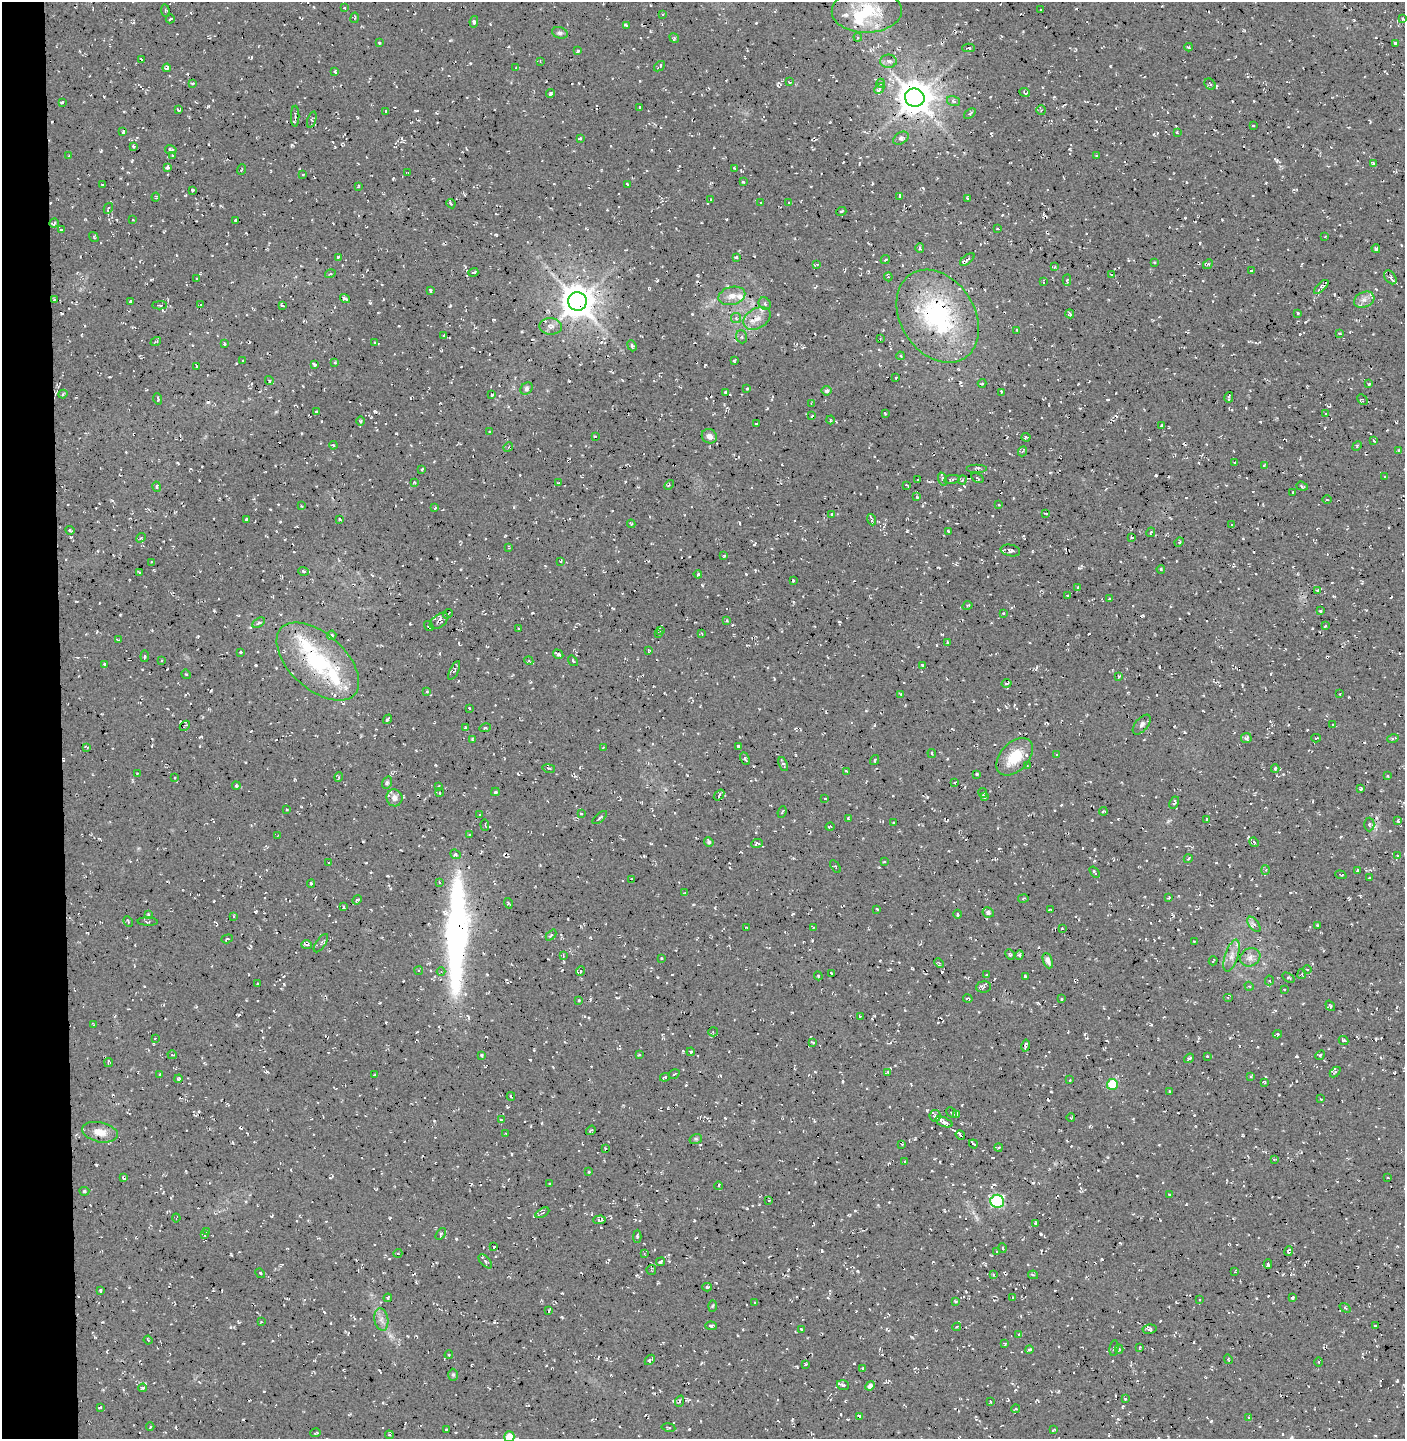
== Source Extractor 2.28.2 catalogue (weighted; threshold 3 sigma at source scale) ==
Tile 4 of 3 x 3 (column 1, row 2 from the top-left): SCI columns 181-1583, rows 1438-2874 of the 4570 x 4319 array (HDU 1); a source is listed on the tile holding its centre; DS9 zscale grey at full resolution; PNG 1407 x 1441 px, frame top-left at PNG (2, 2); each listed source drawn as its Kron ellipse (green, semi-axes under 4 px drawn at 4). Shown black and unused: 4% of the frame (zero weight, under 3 of 4 exposures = <1% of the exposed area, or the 3 px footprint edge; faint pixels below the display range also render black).
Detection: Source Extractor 2.28.2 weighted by HDU 2 'WHT'; one run over the whole footprint, this tile lists its part. Background 0.0234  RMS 0.0058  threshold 0.0262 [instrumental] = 3 sigma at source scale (4.5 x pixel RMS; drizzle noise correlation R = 1.50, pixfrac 1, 0.0396/0.0396 arcsec/px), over >= 5 px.
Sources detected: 961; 2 inside a brighter object's white glare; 79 cosmic-ray / hot-pixel residue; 1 long thin detection or spike segment (spike, bleed or trail) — neither listed nor drawn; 23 inside a brighter listed object's ellipse — not listed separately; of the other 856, all 500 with FLUX_AUTO >= 0.575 (the completeness limit of this list) listed and drawn (356 fainter detections not listed), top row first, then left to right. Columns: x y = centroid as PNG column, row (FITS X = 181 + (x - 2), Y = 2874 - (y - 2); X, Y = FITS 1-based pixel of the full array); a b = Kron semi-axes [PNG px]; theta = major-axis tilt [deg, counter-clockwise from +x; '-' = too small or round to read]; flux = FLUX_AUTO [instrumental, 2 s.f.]
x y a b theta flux
344 8 3 2 - 0.64
1041 9 3 3 - 1
165 11 6 3 -84 0.6
867 11 35 22 1 35
663 14 3 3 - 0.76
355 18 5 3 - 0.67
170 19 4 2 - 0.7
1403 19 4 3 - 0.67
474 22 6 3 80 1.3
626 25 3 2 - 0.71
560 33 8 5 -18 1.4
858 37 4 3 - 0.92
674 38 5 4 - 0.94
379 43 3 3 - 0.8
1396 43 4 3 - 1.7
1189 47 4 3 - 0.73
968 48 6 2 -2 1.3
578 51 4 3 - 1.1
141 59 3 2 - 0.69
540 61 4 4 - 0.63
888 61 8 6 0 2.5
660 66 6 3 40 1.2
167 68 4 3 - 1.5
516 68 4 3 - 0.64
335 72 4 2 - 0.67
789 82 3 2 - 0.72
881 83 4 3 - 0.58
193 84 4 3 - 0.85
1210 84 6 5 - 1.2
879 89 6 4 47 1.9
1025 92 5 3 - 0.96
551 93 4 3 - 1.4
915 98 10 9 - 1300
953 101 7 5 -17 1.3
62 102 3 3 - 0.91
640 107 3 3 - 0.71
179 110 4 3 - 0.78
1041 110 5 5 - 0.78
386 112 3 3 - 0.94
970 114 7 3 38 0.91
295 116 10 2 90 0.91
312 120 8 4 70 1.1
1253 126 3 2 - 0.61
123 132 3 2 - 0.65
1177 133 3 2 - 0.71
580 138 3 3 - 0.81
901 138 8 5 33 2
133 146 3 3 - 0.85
171 150 6 4 -10 1.3
69 156 3 2 - 0.64
172 156 3 2 - 0.8
1096 156 3 2 - 0.64
1373 164 4 3 - 1.4
167 167 4 4 - 1.4
735 169 3 3 - 0.76
241 170 5 2 - 0.61
408 173 4 2 - 0.58
303 174 3 2 - 0.67
743 182 4 3 - 0.61
627 184 3 2 - 0.97
102 185 3 2 - 0.68
358 186 3 2 - 0.58
192 190 3 3 - 0.9
900 196 4 3 - 1.7
156 197 4 3 - 0.7
967 198 3 3 - 0.74
711 200 3 2 - 0.59
760 203 3 2 - 0.63
789 203 3 3 - 1.1
451 204 5 3 - 0.74
108 208 5 3 - 1
841 212 5 3 - 0.6
133 220 3 2 - 0.99
235 220 4 3 - 0.67
54 223 5 3 - 1.3
997 229 3 2 - 0.58
61 230 3 2 - 0.61
94 237 5 3 - 0.63
1325 237 3 2 - 0.64
920 248 5 4 - 0.99
1376 249 4 3 - 1.3
338 257 3 2 - 0.69
736 257 3 3 - 0.95
885 259 5 3 - 0.85
967 259 8 4 39 1.4
1154 262 3 3 - 0.63
817 264 4 3 - 0.63
1208 264 5 4 - 0.9
1055 267 4 4 - 0.67
1251 271 3 3 - 0.79
473 272 5 3 - 1
330 274 5 3 - 0.6
1112 274 3 3 - 0.9
888 277 4 4 - 0.76
1390 277 8 5 -50 1.6
197 279 4 2 - 0.65
1067 280 5 3 - 0.84
1043 282 4 3 - 0.64
1321 287 9 4 43 1.9
430 290 3 2 - 0.62
732 296 14 9 15 4.7
345 298 5 3 - 1.5
54 300 4 3 - 0.68
1364 300 11 7 26 3.1
131 301 3 3 - 0.8
577 301 9 9 - 1200
201 304 3 2 - 0.81
765 304 6 5 - 1.3
159 305 7 4 3 1.4
282 306 4 2 - 0.72
1070 314 4 4 - 0.93
1298 314 3 2 - 0.7
938 316 50 37 -57 79
736 318 5 5 - 1.2
757 318 15 10 29 5.6
550 326 11 8 -6 3.4
1016 330 2 2 - 0.72
1340 334 4 3 - 0.63
444 336 3 3 - 1.3
742 337 6 5 - 1.2
880 339 3 3 - 0.66
156 342 5 3 - 0.95
374 342 4 3 - 0.77
224 343 3 3 - 0.9
632 346 6 3 -69 1.7
900 356 4 3 - 1
243 361 3 2 - 0.88
734 361 4 3 - 0.6
335 363 3 3 - 0.81
314 365 4 3 - 1.5
196 366 3 2 - 0.58
896 378 3 2 - 0.58
269 381 4 3 - 0.88
982 383 4 4 - 0.7
1369 384 3 3 - 0.75
747 388 3 3 - 0.85
526 389 7 5 46 1.4
826 391 5 4 - 1.6
726 392 3 2 - 0.84
1002 392 4 3 - 0.62
63 394 4 4 - 0.95
492 395 4 2 - 0.89
1229 397 5 2 - 0.94
158 399 6 4 -72 0.71
1362 400 6 3 -45 0.7
812 403 4 3 - 0.71
316 411 4 3 - 1.2
1325 413 3 2 - 0.66
885 414 3 3 - 0.69
812 416 3 2 - 0.8
830 420 4 3 - 0.62
361 421 5 3 - 0.63
756 424 3 2 - 0.94
1162 425 4 2 - 0.63
490 431 3 3 - 0.91
595 436 3 3 - 1.1
709 436 8 7 - 3
1026 437 4 3 - 0.75
1374 441 4 2 - 0.73
333 445 4 4 - 0.75
1357 446 5 3 - 0.67
508 447 5 4 - 0.72
1023 451 5 3 - 0.88
1398 451 3 3 - 0.88
1235 463 3 2 - 0.68
1264 465 3 2 - 0.59
977 468 10 2 0 0.83
422 470 4 3 - 0.71
1385 476 3 2 - 0.59
977 478 6 3 -31 0.58
918 479 3 2 - 0.84
943 479 6 3 -73 0.95
952 479 8 4 9 1.1
962 480 4 4 - 0.98
414 482 3 3 - 0.75
559 483 4 3 - 0.93
669 485 5 3 - 0.64
906 485 3 2 - 0.68
1302 486 6 3 -18 0.79
157 487 5 4 - 0.94
1293 492 3 2 - 0.75
917 497 4 4 - 0.69
1327 500 5 3 - 0.71
999 504 3 2 - 0.69
301 506 3 2 - 0.81
435 508 4 2 - 0.6
1046 513 4 2 - 0.82
831 514 4 3 - 0.84
246 519 3 3 - 1.3
340 519 3 2 - 0.73
872 520 6 2 -70 1.6
631 524 4 4 - 0.58
1232 524 4 3 - 1.1
70 530 4 2 - 0.66
948 531 3 3 - 0.69
1151 532 5 3 - 0.59
1131 537 2 2 - 0.73
141 538 5 3 - 0.69
1179 542 5 4 - 0.64
509 548 3 2 - 0.75
1010 550 10 5 -11 2.2
724 556 4 3 - 0.61
560 561 3 2 - 0.58
152 562 3 2 - 0.75
1161 569 4 4 - 0.65
304 571 5 3 - 0.72
140 572 3 2 - 0.58
698 574 4 3 - 0.68
793 580 3 2 - 0.61
1078 588 3 3 - 1.2
1318 590 4 4 - 1.8
1068 595 3 3 - 1.2
1109 599 3 3 - 0.84
967 605 5 3 - 0.8
1320 611 3 3 - 1.5
1003 613 3 3 - 0.58
448 614 5 2 - 0.89
727 620 3 3 - 0.64
439 621 11 6 38 2.5
259 623 7 4 31 1.2
429 626 5 2 - 0.99
1325 626 3 3 - 1.3
518 628 2 2 - 0.61
660 630 3 3 - 1
658 633 4 3 - 1
701 633 3 3 - 0.58
332 635 5 4 - 1.2
118 640 4 2 - 0.66
947 642 3 3 - 0.68
649 650 4 3 - 0.66
241 652 3 2 - 0.72
558 654 5 3 - 1.2
145 656 6 3 85 0.76
161 660 3 2 - 0.57
318 661 49 27 -42 55
529 661 4 3 - 0.79
573 661 6 3 -54 0.61
105 664 3 3 - 0.9
923 666 4 3 - 1.4
454 671 10 4 64 1.2
186 674 5 4 - 0.64
1119 676 3 3 - 0.66
1007 683 5 3 - 1
427 692 3 3 - 0.65
901 694 4 3 - 0.62
1340 694 3 2 - 0.59
469 708 3 3 - 0.75
388 719 5 3 - 1.8
1142 725 12 6 50 2.3
1333 725 4 3 - 0.58
185 726 6 2 46 0.58
465 728 3 2 - 0.81
485 728 6 3 15 0.8
1246 738 5 5 - 1.8
1316 738 5 3 - 0.69
472 739 4 3 - 0.7
1393 739 6 3 16 1.1
87 747 4 2 - 0.65
603 747 4 3 - 0.64
738 747 4 3 - 1
932 753 4 2 - 0.59
1056 755 3 2 - 0.62
1015 757 22 14 47 14
745 759 7 3 -64 0.89
875 760 5 3 - 1.1
783 764 7 4 -67 1.1
1027 766 3 3 - 0.7
549 768 6 3 -10 0.75
1275 769 4 3 - 0.91
847 771 4 2 - 0.67
137 774 2 2 - 0.58
977 774 3 3 - 0.74
1387 776 3 3 - 0.61
174 777 3 3 - 0.74
339 777 5 3 - 0.61
387 783 6 4 69 0.96
955 783 3 3 - 0.63
236 786 4 3 - 0.87
439 786 3 2 - 0.63
1361 789 3 3 - 1.1
440 792 4 3 - 0.73
495 792 4 3 - 1.2
983 793 5 2 - 0.67
719 795 6 4 50 1.1
985 797 3 3 - 0.64
394 798 8 8 - 3.4
825 798 3 2 - 0.6
1174 803 6 4 62 1
286 810 3 3 - 1
1103 811 4 3 - 0.62
782 812 6 2 67 0.7
479 814 3 3 - 0.6
581 814 3 2 - 0.78
600 817 9 3 41 1.1
848 819 4 2 - 0.58
1207 819 3 2 - 0.72
1398 821 4 4 - 0.96
893 823 3 2 - 0.62
1369 824 7 5 89 1.2
485 825 6 2 -87 0.6
830 827 5 3 - 0.61
469 835 3 2 - 0.66
278 836 3 2 - 0.61
709 842 5 4 - 0.99
1254 842 5 4 - 1.1
757 843 6 4 7 0.85
456 854 5 4 - 1.3
1397 856 3 3 - 0.58
1188 859 5 3 - 0.61
884 862 3 2 - 0.75
329 863 3 3 - 0.66
835 867 7 4 -56 0.64
1265 870 5 3 - 0.7
1357 870 3 3 - 0.76
1094 872 6 3 -54 0.85
1341 875 6 3 -20 0.63
1370 878 3 3 - 1
632 879 4 2 - 0.81
440 882 3 3 - 1.1
311 884 4 3 - 1.3
685 893 3 2 - 0.75
1023 898 5 3 - 0.59
1169 898 3 2 - 0.61
357 900 5 4 - 0.82
508 903 5 3 - 0.6
344 907 3 3 - 0.88
877 909 3 3 - 0.68
1050 909 3 2 - 0.68
988 912 6 5 - 1.4
958 914 4 2 - 0.77
149 915 4 3 - 1.3
234 916 4 3 - 0.79
128 922 5 3 - 0.65
148 922 10 3 -2 0.89
1254 924 9 5 -52 1.9
1318 925 3 3 - 1.5
747 927 4 2 - 0.61
813 927 4 2 - 0.58
1062 928 3 2 - 0.8
551 935 6 4 46 0.8
227 939 6 3 20 0.77
1194 941 3 2 - 0.86
321 943 10 5 56 1.3
306 945 5 4 - 1.1
1010 954 5 4 - 0.79
563 955 4 3 - 0.73
1019 955 5 4 - 1
1231 956 17 6 71 4.3
1250 957 10 9 - 3.5
661 958 3 2 - 0.58
1048 961 8 4 -69 2.3
1213 961 4 2 - 0.61
939 963 5 3 - 0.73
1307 969 4 3 - 0.59
419 971 4 4 - 1.1
441 971 4 4 - 0.69
580 971 5 3 - 0.73
831 973 3 2 - 0.67
1302 974 5 4 - 0.94
987 975 3 2 - 0.82
818 976 4 4 - 0.64
1025 976 3 3 - 2
1288 978 7 3 -33 1
1269 980 5 4 - 1.1
258 984 3 2 - 0.65
1249 986 5 3 - 0.61
983 987 7 5 6 1.7
1284 989 3 3 - 0.82
1228 997 5 3 - 0.67
968 999 5 3 - 0.71
1061 999 3 3 - 0.93
579 1001 3 3 - 0.73
1330 1006 5 4 - 0.99
860 1016 3 2 - 0.74
93 1025 3 3 - 0.58
713 1032 5 4 - 0.77
1277 1034 4 4 - 0.92
155 1038 3 2 - 0.64
1343 1041 5 4 - 1.2
813 1042 3 3 - 1.1
1026 1046 6 3 79 1.8
691 1052 4 4 - 1
172 1055 4 3 - 0.69
482 1055 3 3 - 0.78
639 1055 3 3 - 0.69
1320 1055 5 4 - 0.87
1207 1056 3 3 - 0.75
1189 1058 5 3 - 0.78
108 1062 4 3 - 0.83
888 1072 4 4 - 0.91
1335 1072 6 4 44 0.74
160 1074 3 3 - 0.94
674 1074 6 3 31 0.84
374 1075 3 2 - 0.6
1251 1076 4 3 - 0.97
665 1077 5 2 - 1.2
178 1079 4 3 - 1.2
1070 1080 3 2 - 0.67
1264 1083 3 2 - 0.71
1112 1084 5 5 - 22
1170 1092 3 2 - 0.85
511 1096 4 2 - 0.79
1321 1099 3 2 - 0.62
952 1113 6 2 -44 0.86
957 1114 4 3 - 1.1
935 1116 6 5 - 1.9
1071 1118 4 3 - 0.67
501 1120 4 3 - 0.63
944 1122 9 4 -21 3
591 1130 5 3 - 0.81
100 1132 18 10 -11 5.9
506 1134 3 3 - 0.59
960 1135 5 3 - 2.8
696 1139 6 5 - 0.84
902 1144 3 2 - 0.65
973 1144 5 3 - 1.6
605 1148 3 2 - 0.61
998 1148 4 3 - 0.76
1274 1159 3 3 - 0.58
905 1161 4 3 - 0.59
589 1172 3 2 - 0.75
123 1178 4 2 - 0.69
1388 1178 3 2 - 0.59
549 1183 4 2 - 0.66
719 1186 4 3 - 0.9
84 1191 5 4 - 0.8
1169 1194 3 2 - 0.85
769 1200 3 2 - 0.82
997 1201 7 6 - 71
542 1213 7 3 29 0.95
176 1218 4 3 - 0.59
599 1220 6 3 4 1.8
1036 1223 3 3 - 0.81
207 1231 3 2 - 0.67
441 1234 6 4 54 0.8
204 1235 3 2 - 0.99
637 1236 6 4 89 1.1
494 1247 3 3 - 1.4
1003 1248 5 3 - 0.63
997 1251 4 3 - 0.62
1289 1251 5 3 - 1.1
398 1253 4 3 - 0.75
644 1253 4 4 - 0.69
485 1261 8 4 -47 1.4
661 1262 4 3 - 1.4
1268 1264 4 3 - 1.2
651 1270 5 4 - 0.65
1235 1272 4 3 - 0.65
260 1273 5 3 - 1
993 1274 4 3 - 0.61
1033 1275 5 3 - 1.2
707 1287 5 4 - 1
100 1290 4 3 - 0.84
388 1298 4 3 - 0.64
1012 1298 3 2 - 0.76
1292 1298 3 3 - 1.2
1199 1300 3 2 - 0.59
955 1301 3 3 - 0.76
755 1303 3 2 - 0.87
712 1306 6 4 87 0.7
1345 1308 6 3 -36 0.61
549 1310 3 2 - 0.63
381 1320 11 7 -79 2.9
261 1322 3 2 - 0.6
711 1326 6 3 -1 1.1
1375 1326 3 2 - 0.64
957 1327 4 3 - 0.86
801 1329 3 3 - 0.71
1149 1329 7 4 7 1.2
1019 1334 3 3 - 0.64
148 1340 4 3 - 0.58
1005 1344 3 3 - 0.64
1140 1347 3 2 - 0.75
1114 1348 8 4 80 1.4
1029 1349 4 3 - 1.2
1119 1349 4 4 - 0.93
449 1355 4 3 - 0.63
1228 1359 5 3 - 0.66
650 1360 6 3 46 1.3
1319 1362 4 3 - 0.64
805 1364 3 3 - 0.99
863 1369 3 3 - 0.99
453 1375 6 5 - 0.99
843 1385 6 5 - 1.9
870 1386 5 4 - 2.6
143 1388 4 3 - 0.82
1125 1399 3 3 - 0.58
680 1401 6 3 71 0.85
991 1402 3 2 - 0.71
100 1407 4 3 - 0.66
1016 1409 4 3 - 0.81
860 1416 4 2 - 0.64
1249 1417 3 3 - 0.84
150 1427 4 2 - 1.2
668 1427 7 2 -9 0.64
446 1430 3 3 - 0.78
1053 1430 4 2 - 0.79
316 1433 5 3 - 0.67
389 1435 4 3 - 0.88
509 1437 5 5 - 9.6
Overlapping masked pixels (flux is a lower limit): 7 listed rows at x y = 915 98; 312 120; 54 223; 577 301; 938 316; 318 661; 1250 957
Isophote crosses this tile's border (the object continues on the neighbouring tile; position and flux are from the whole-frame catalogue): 1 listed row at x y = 509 1437
Unlisted compact peaks at least as high as the median listed source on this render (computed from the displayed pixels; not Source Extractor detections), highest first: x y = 1102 1259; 292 145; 857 1271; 1118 1419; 435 765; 470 63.